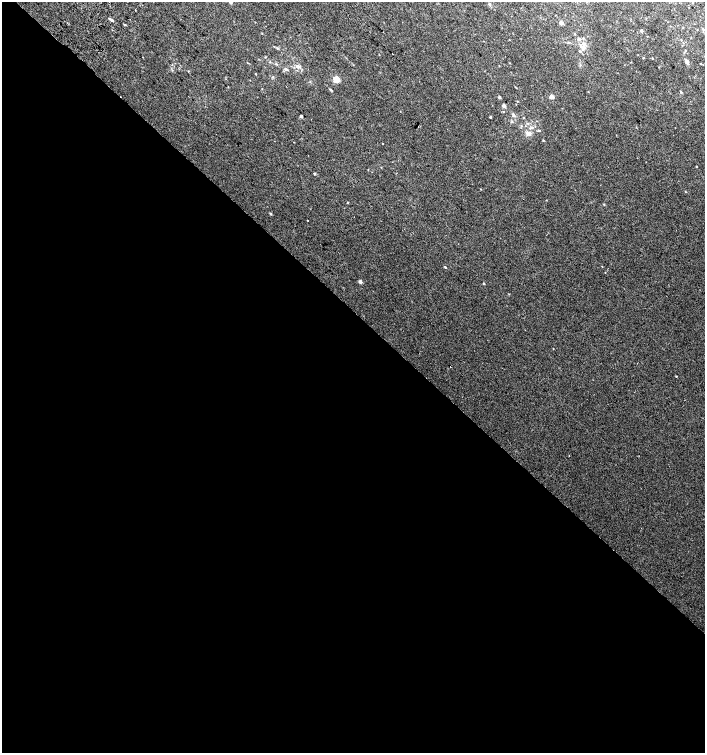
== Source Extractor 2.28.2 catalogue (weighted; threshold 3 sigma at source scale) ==
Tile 14 of 4 x 4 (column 2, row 4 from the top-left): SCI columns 1610-3015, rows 38-1539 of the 6094 x 6074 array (HDU 1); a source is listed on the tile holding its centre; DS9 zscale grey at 2 x 2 block average (1 PNG px = mean of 2 x 2 image px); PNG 707 x 755 px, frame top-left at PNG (2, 2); no overlay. Shown black and unused: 59% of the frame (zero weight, under 2 of 3 exposures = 2% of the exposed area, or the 3 px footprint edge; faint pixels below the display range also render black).
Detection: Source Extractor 2.28.2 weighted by HDU 2 'WHT'; one run over the whole footprint, this tile lists its part. Background 0.0399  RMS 0.012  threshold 0.0562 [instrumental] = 3 sigma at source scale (4.5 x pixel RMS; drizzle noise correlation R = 1.50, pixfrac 1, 0.0396/0.0396 arcsec/px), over >= 5 px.
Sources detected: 51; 3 cosmic-ray / hot-pixel residue — not listed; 4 inside a brighter listed object's ellipse — not listed separately; the other 44 listed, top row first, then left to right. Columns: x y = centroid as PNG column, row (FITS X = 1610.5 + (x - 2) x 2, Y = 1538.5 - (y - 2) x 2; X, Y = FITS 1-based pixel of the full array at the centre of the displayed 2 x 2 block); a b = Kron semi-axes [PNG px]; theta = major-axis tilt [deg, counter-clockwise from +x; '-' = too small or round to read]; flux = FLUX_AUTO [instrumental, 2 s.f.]
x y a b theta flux
231 2 3 2 - 4.5
489 4 4 3 - 3
112 20 3 3 - 4.6
561 23 2 2 - 20
703 29 3 3 - 3.2
641 31 2 2 - 6.9
575 34 3 2 - 1.5
579 39 5 3 - 4.1
584 44 4 4 - 7.7
277 48 3 3 - 2.1
583 49 4 3 - 4.4
685 50 2 2 - 1.3
580 51 3 3 - 3.1
643 58 2 2 - 2.2
652 58 2 2 - 1.5
687 62 7 3 -56 7.3
276 64 3 2 - 2
701 64 2 2 - 1.8
298 66 8 4 -22 7.3
286 69 4 3 - 3.6
256 74 2 2 - 1.3
336 79 3 3 - 91
330 89 4 2 - 2.6
681 92 3 3 - 2.9
499 97 2 2 - 5.3
551 97 3 2 - 34
504 106 2 2 - 21
513 115 5 3 - 4.9
301 116 2 2 - 10
490 117 2 2 - 3
521 126 3 3 - 2.2
532 127 6 3 17 5.1
539 131 3 2 - 2.8
528 133 6 5 - 11
543 140 3 2 - 1.6
696 166 2 2 - 1.7
314 174 3 2 - 3.1
347 203 3 2 - 1.8
270 214 3 2 - 3.3
307 220 2 2 - 1.1
445 267 3 2 - 2.1
360 282 3 2 - 11
483 283 2 2 - 3.1
676 376 2 2 - 2.9
Isophote crosses this tile's border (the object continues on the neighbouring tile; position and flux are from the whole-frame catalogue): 1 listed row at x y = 231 2
Diffuse or blended objects may show on this block-average render without a row.